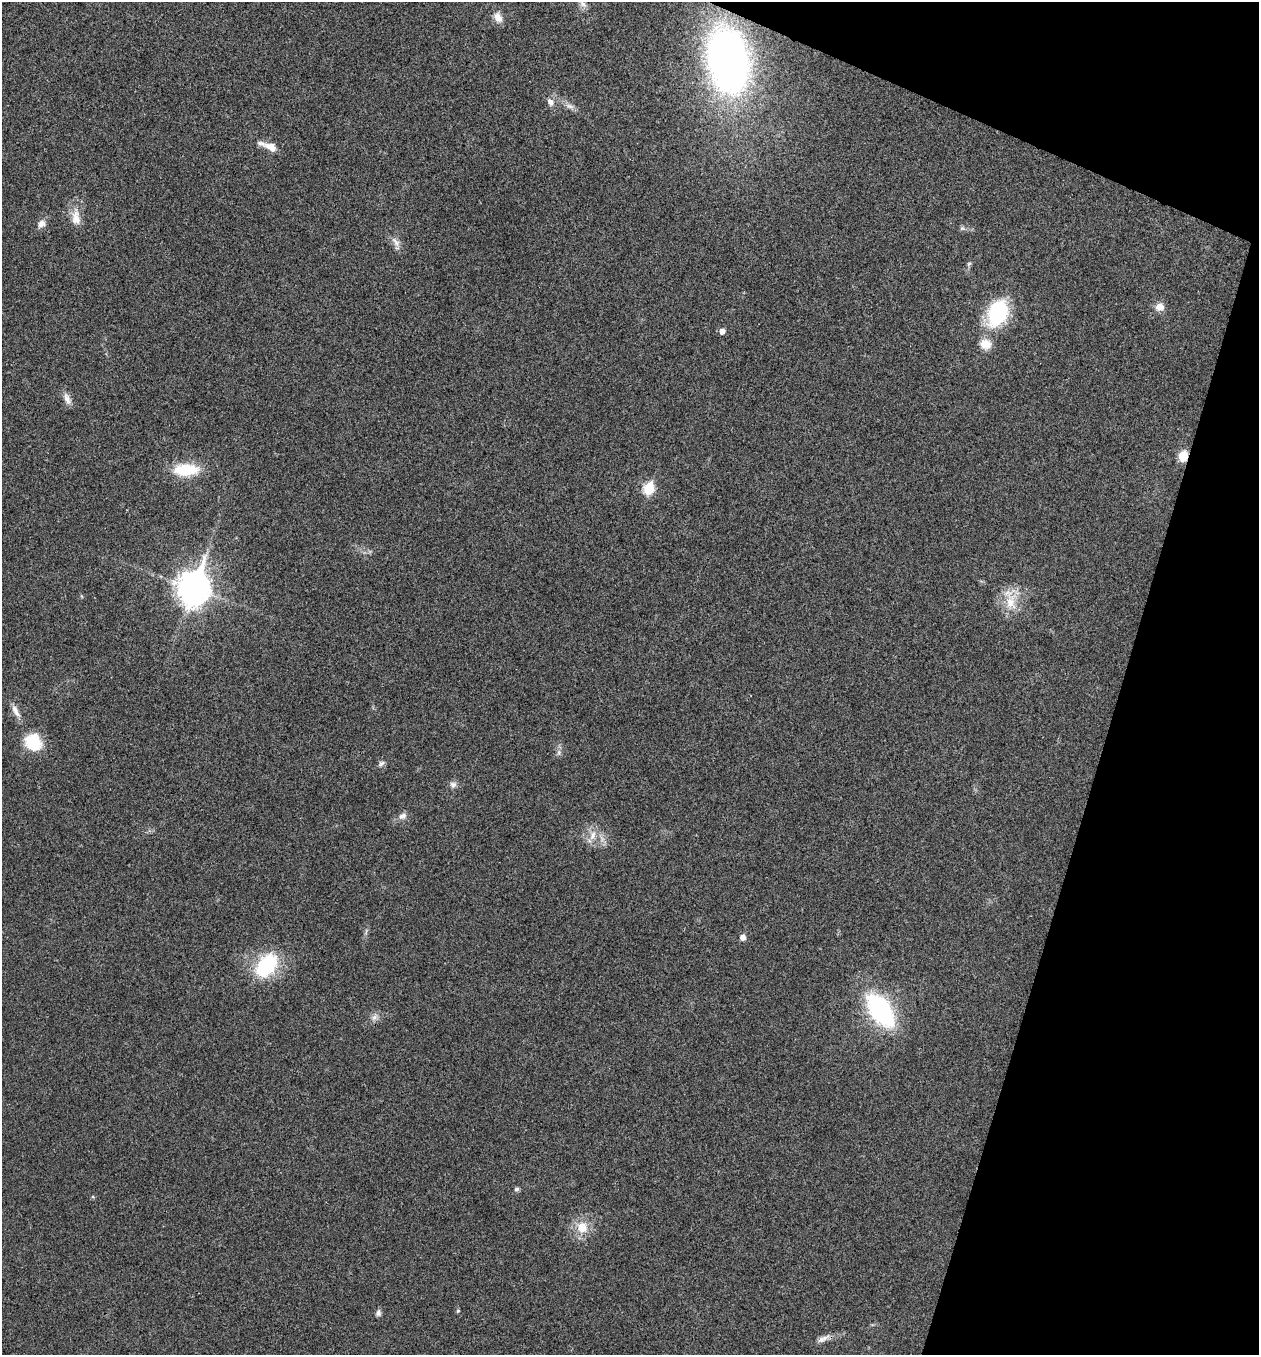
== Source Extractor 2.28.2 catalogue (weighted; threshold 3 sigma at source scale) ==
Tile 8 of 4 x 4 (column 4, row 2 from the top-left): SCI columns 3908-5164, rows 2710-4062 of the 5430 x 5416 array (HDU 1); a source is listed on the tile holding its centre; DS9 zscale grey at full resolution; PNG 1261 x 1357 px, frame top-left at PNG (2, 2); no overlay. Shown black and unused: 15% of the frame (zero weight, under 3 of 4 exposures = <1% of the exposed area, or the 3 px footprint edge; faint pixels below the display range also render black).
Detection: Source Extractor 2.28.2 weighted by HDU 2 'WHT'; one run over the whole footprint, this tile lists its part. Background 0.0236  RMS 0.0054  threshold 0.0242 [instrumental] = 3 sigma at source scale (4.5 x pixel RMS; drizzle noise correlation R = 1.50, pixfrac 1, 0.05/0.05 arcsec/px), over >= 5 px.
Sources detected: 39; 1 inside a brighter listed object's ellipse — not listed separately; the other 38 listed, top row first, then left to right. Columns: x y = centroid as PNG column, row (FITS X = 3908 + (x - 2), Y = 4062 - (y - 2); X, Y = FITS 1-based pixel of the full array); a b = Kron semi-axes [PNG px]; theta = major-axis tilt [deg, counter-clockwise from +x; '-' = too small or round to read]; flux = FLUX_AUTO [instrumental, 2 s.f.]
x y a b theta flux
583 4 16 8 -49 3.8
498 17 14 10 -65 4.8
729 60 51 32 -80 350
550 102 11 8 -62 3.3
570 106 14 7 -19 3.1
271 147 17 9 -23 6.2
76 217 25 12 -84 8.1
41 224 11 9 34 3.5
962 228 8 6 -14 1.4
396 242 18 8 -58 4
969 264 7 5 44 1.1
1160 307 9 9 - 5.3
997 313 29 20 61 48
722 331 5 5 - 3.5
985 344 16 14 -17 7.7
67 399 17 8 -65 3.9
1183 456 10 8 66 9.3
186 470 22 11 1 29
649 488 7 6 - 38
193 588 13 10 74 1000
1011 599 35 20 83 16
16 711 20 8 -62 4.5
33 742 21 19 -39 19
559 752 9 6 84 1.9
381 764 10 6 37 1.9
453 785 9 9 - 2.5
402 816 11 8 29 3.2
593 835 16 9 75 6.3
366 932 10 3 79 1.2
743 937 6 5 - 3.9
266 965 27 17 51 44
880 1010 32 17 -54 95
375 1017 13 10 34 3.3
516 1189 6 6 - 1.2
582 1227 16 15 - 11
458 1311 5 4 - 0.83
378 1313 8 6 74 1.8
823 1339 21 7 24 3.9
Overlapping masked pixels (flux is a lower limit): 2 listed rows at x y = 729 60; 1183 456
Isophote crosses this tile's border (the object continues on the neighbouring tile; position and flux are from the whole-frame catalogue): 1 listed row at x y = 583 4